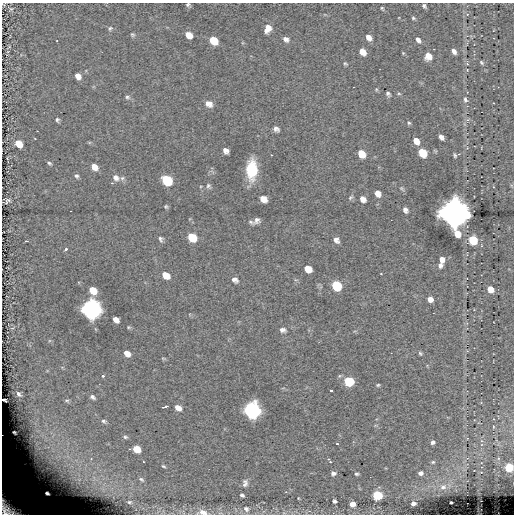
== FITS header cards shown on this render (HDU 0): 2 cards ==
NAXIS1  =                  512
NAXIS2  =                  512

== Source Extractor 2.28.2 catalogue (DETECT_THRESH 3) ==
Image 512 x 512 px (HDU 0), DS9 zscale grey, 1 PNG px = 1 image px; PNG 516 x 516 px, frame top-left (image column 1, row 512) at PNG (2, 3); no overlay
Background -0.639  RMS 6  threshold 18.1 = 3 sigma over >= 5 px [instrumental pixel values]
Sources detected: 119; all 119 listed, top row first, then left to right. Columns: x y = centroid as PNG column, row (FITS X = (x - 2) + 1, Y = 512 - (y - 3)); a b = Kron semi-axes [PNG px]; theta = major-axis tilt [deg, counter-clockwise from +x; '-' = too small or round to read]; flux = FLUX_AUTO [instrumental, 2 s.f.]
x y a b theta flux
188 5 5 4 - 7.1e+02
424 6 5 3 - 8.2e+02
382 8 5 4 - 5.0e+02
467 14 5 4 - 5.4e+02
413 18 5 4 - 6.4e+02
110 28 7 6 - 9.1e+02
268 28 9 6 67 3.4e+03
132 35 6 6 - 7.4e+02
189 35 7 5 -42 4.7e+03
368 37 7 5 -48 2.6e+03
286 39 7 5 -32 1.7e+03
213 40 7 6 - 9.6e+03
418 40 7 5 -53 1.7e+03
57 41 2 2 - 2.7e+02
454 51 5 4 - 1.8e+03
362 52 7 5 -49 4.4e+03
428 56 7 7 - 4.8e+03
481 63 5 4 - 5.6e+02
345 64 6 4 -45 5.9e+02
78 76 6 5 - 2.4e+03
399 93 5 3 - 4.8e+02
388 94 7 5 -56 8.7e+02
127 97 7 5 -3 8.2e+02
465 100 7 5 -74 1.0e+03
209 104 9 7 -30 2.5e+03
57 120 5 4 - 7.3e+02
467 120 6 5 - 8.6e+02
409 123 5 5 - 6.2e+02
276 129 7 6 - 1.5e+03
441 137 6 4 -53 1.8e+03
416 141 7 5 -55 4.2e+03
18 143 7 5 -43 5.7e+03
226 151 6 5 - 2.0e+03
422 153 7 5 -56 1.3e+04
361 154 8 6 -53 6.7e+03
271 155 2 2 - 2.6e+02
455 155 6 4 -61 6.5e+02
49 163 6 4 -24 6.9e+02
94 167 8 6 -46 3.3e+03
251 169 16 9 -89 2.0e+04
76 176 6 6 - 9.4e+02
116 178 9 7 -39 2.2e+03
122 178 7 6 - 1.0e+03
167 180 8 6 -42 2.4e+04
112 183 4 3 - 3.4e+02
208 186 8 6 -60 1.0e+03
402 188 8 5 -52 8.0e+02
378 193 7 6 - 2.6e+03
351 197 7 6 - 8.6e+02
263 199 7 5 -37 3.3e+03
363 199 7 6 - 2.3e+03
7 201 6 4 42 9.7e+02
166 207 5 4 - 5.9e+02
405 210 8 6 -62 1.7e+03
454 213 10 9 - 1.5e+06
256 220 9 7 40 1.9e+03
192 237 8 6 -42 1.2e+04
161 239 8 6 -67 1.1e+03
336 240 8 6 -49 1.9e+03
473 240 6 5 - 2.2e+04
26 241 3 2 - 8.6e+02
66 249 4 3 - 8.3e+02
442 259 6 5 - 2.3e+03
440 265 6 5 - 1.4e+03
308 269 7 6 - 4.9e+03
381 274 3 2 - 2.9e+02
166 275 8 6 -39 5.4e+03
235 280 9 7 -33 1.8e+03
336 286 7 6 - 2.3e+04
491 289 5 5 - 4.9e+03
93 290 7 5 -46 6.6e+03
430 299 6 5 - 2.4e+03
91 310 8 7 - 3.9e+05
116 320 6 5 - 2.9e+03
129 327 6 4 -20 5.6e+02
283 330 10 7 -11 1.6e+03
420 353 7 4 -62 5.7e+02
127 354 7 5 -36 3.1e+03
164 358 7 3 -9 4.9e+02
103 376 3 3 - 5.8e+02
349 381 6 6 - 2.3e+04
378 385 4 4 - 5.2e+02
331 391 3 3 - 9.5e+02
18 394 4 3 - 5.9e+02
92 397 6 4 -40 1.1e+03
4 400 4 2 - 5.6e+02
67 400 6 4 0 4.7e+02
165 406 5 3 - 1.3e+03
178 408 7 5 -28 3.2e+03
252 411 8 7 - 1.8e+05
104 421 6 5 - 8.1e+02
14 432 3 2 - 4.0e+02
125 437 5 4 - 6.2e+02
432 442 4 4 - 1.2e+03
337 444 3 2 - 4.3e+02
136 449 6 5 - 8.4e+03
52 461 35 22 -27 3.1e+04
330 461 6 3 -56 1.6e+03
143 462 3 2 - 3.3e+02
433 462 4 4 - 4.5e+02
163 466 5 3 - 4.9e+02
509 467 5 4 - 2.4e+04
333 473 5 4 - 1.3e+03
420 473 5 4 - 1.5e+03
357 474 4 3 - 6.1e+02
141 479 4 3 - 4.5e+02
245 483 9 6 82 1.3e+03
443 487 9 6 7 1.6e+03
47 493 5 4 - 1.6e+03
242 495 4 3 - 7.5e+02
377 495 6 5 - 2.5e+04
298 498 4 2 - 2.6e+02
334 501 4 4 - 9.1e+02
451 502 3 2 - 5.8e+02
352 504 5 4 - 5.1e+03
413 504 4 3 - 1.9e+03
10 507 25 17 -40 3.3e+04
246 509 7 6 - 9.1e+02
202 512 11 6 -7 2.9e+03
At the frame edge (FLAGS 8, measured only in part): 5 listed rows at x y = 188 5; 4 400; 509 467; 10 507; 202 512